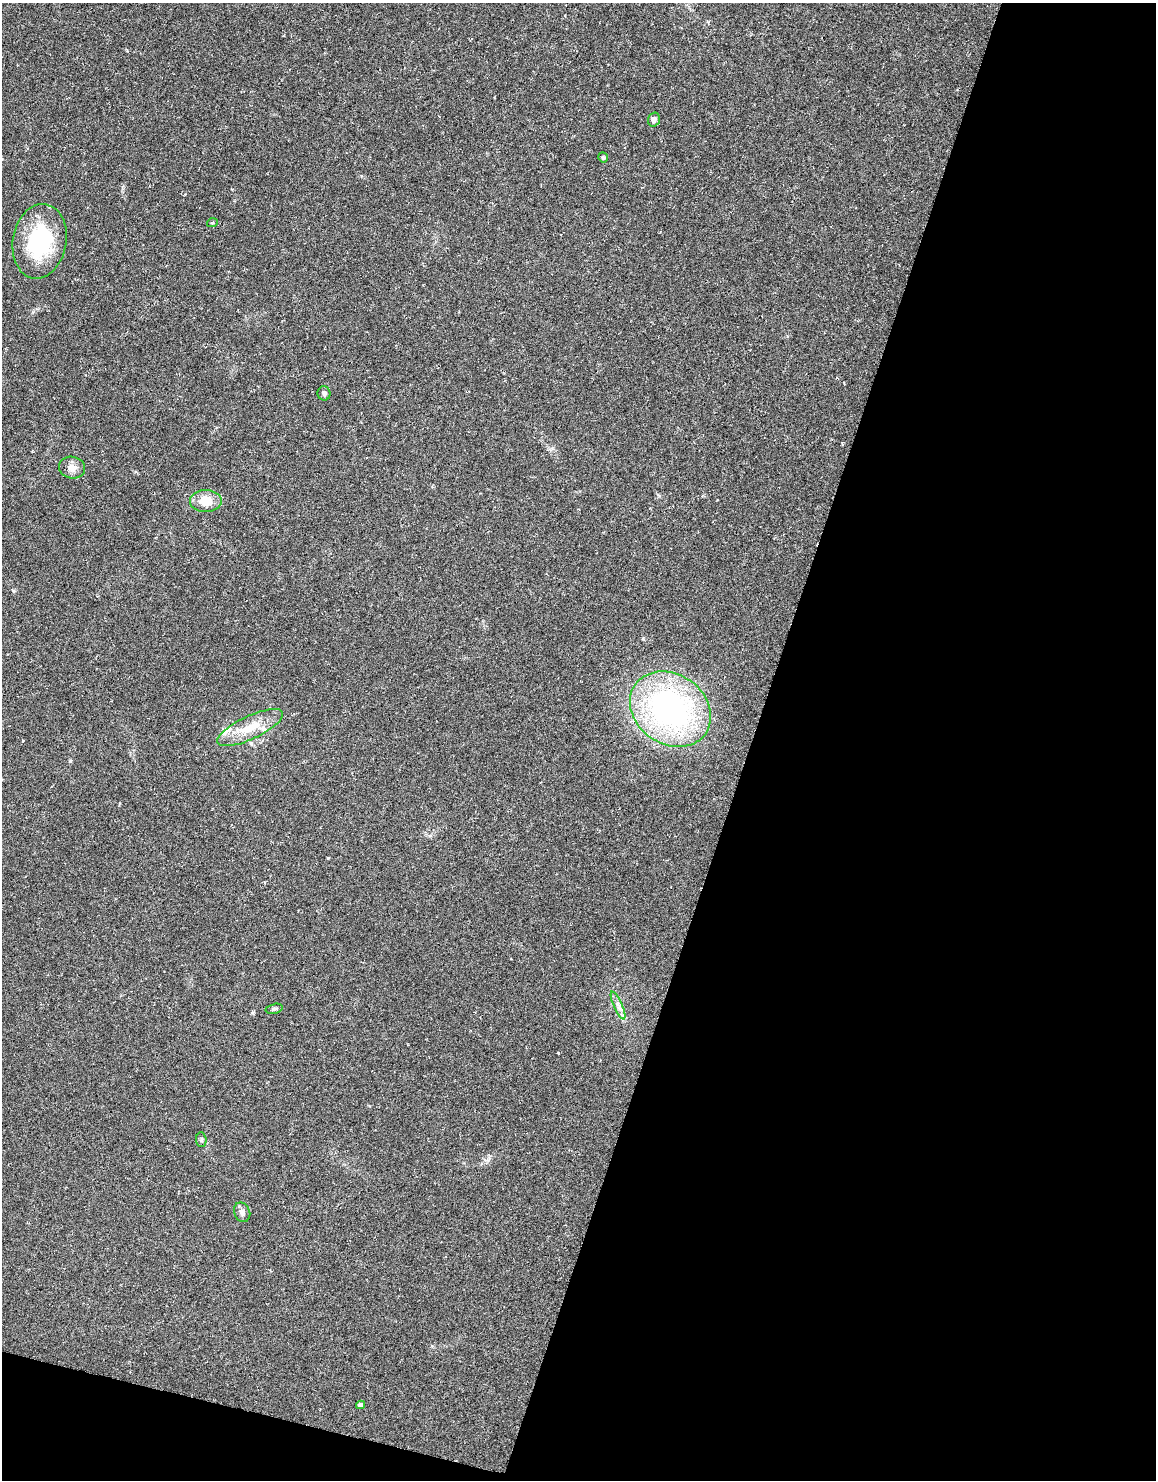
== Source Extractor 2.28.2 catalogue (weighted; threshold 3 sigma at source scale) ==
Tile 8 of 4 x 2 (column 4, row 2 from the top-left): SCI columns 3469-4622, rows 277-1754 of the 4626 x 3478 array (HDU 1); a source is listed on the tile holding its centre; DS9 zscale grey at full resolution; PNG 1158 x 1482 px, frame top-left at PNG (2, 3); each listed source drawn as its Kron ellipse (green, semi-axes under 4 px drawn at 4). Shown black and unused: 37% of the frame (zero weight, under 3 of 6 exposures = <1% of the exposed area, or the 3 px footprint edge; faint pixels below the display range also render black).
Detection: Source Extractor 2.28.2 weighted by HDU 2 'WHT'; one run over the whole footprint, this tile lists its part. Background 0.0446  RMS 0.0062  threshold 0.0252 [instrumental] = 3 sigma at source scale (4.09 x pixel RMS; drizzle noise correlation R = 1.36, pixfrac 0.8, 0.0396/0.0396 arcsec/px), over >= 5 px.
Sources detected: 15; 1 inside a brighter listed object's ellipse — not listed separately; the other 14 listed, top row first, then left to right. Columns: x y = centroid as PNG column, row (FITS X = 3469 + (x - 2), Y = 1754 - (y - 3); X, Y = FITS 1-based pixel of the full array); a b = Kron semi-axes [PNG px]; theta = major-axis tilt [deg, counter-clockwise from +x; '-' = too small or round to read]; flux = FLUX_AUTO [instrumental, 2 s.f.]
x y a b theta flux
654 120 7 6 - 2.4
603 157 5 4 - 0.79
212 223 5 3 - 0.55
40 241 38 26 80 50
324 393 7 6 - 1.6
72 467 13 11 -11 4.2
206 501 16 11 0 10
670 709 43 35 -36 160
250 728 36 11 25 15
618 1005 15 4 -66 2.9
274 1009 9 5 13 1.1
201 1140 7 5 -84 1
242 1212 10 8 -66 2.4
360 1405 4 4 - 2.1
Unlisted compact peaks at least as high as the median listed source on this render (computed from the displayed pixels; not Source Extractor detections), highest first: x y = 70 761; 643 639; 328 858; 558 1053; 13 591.